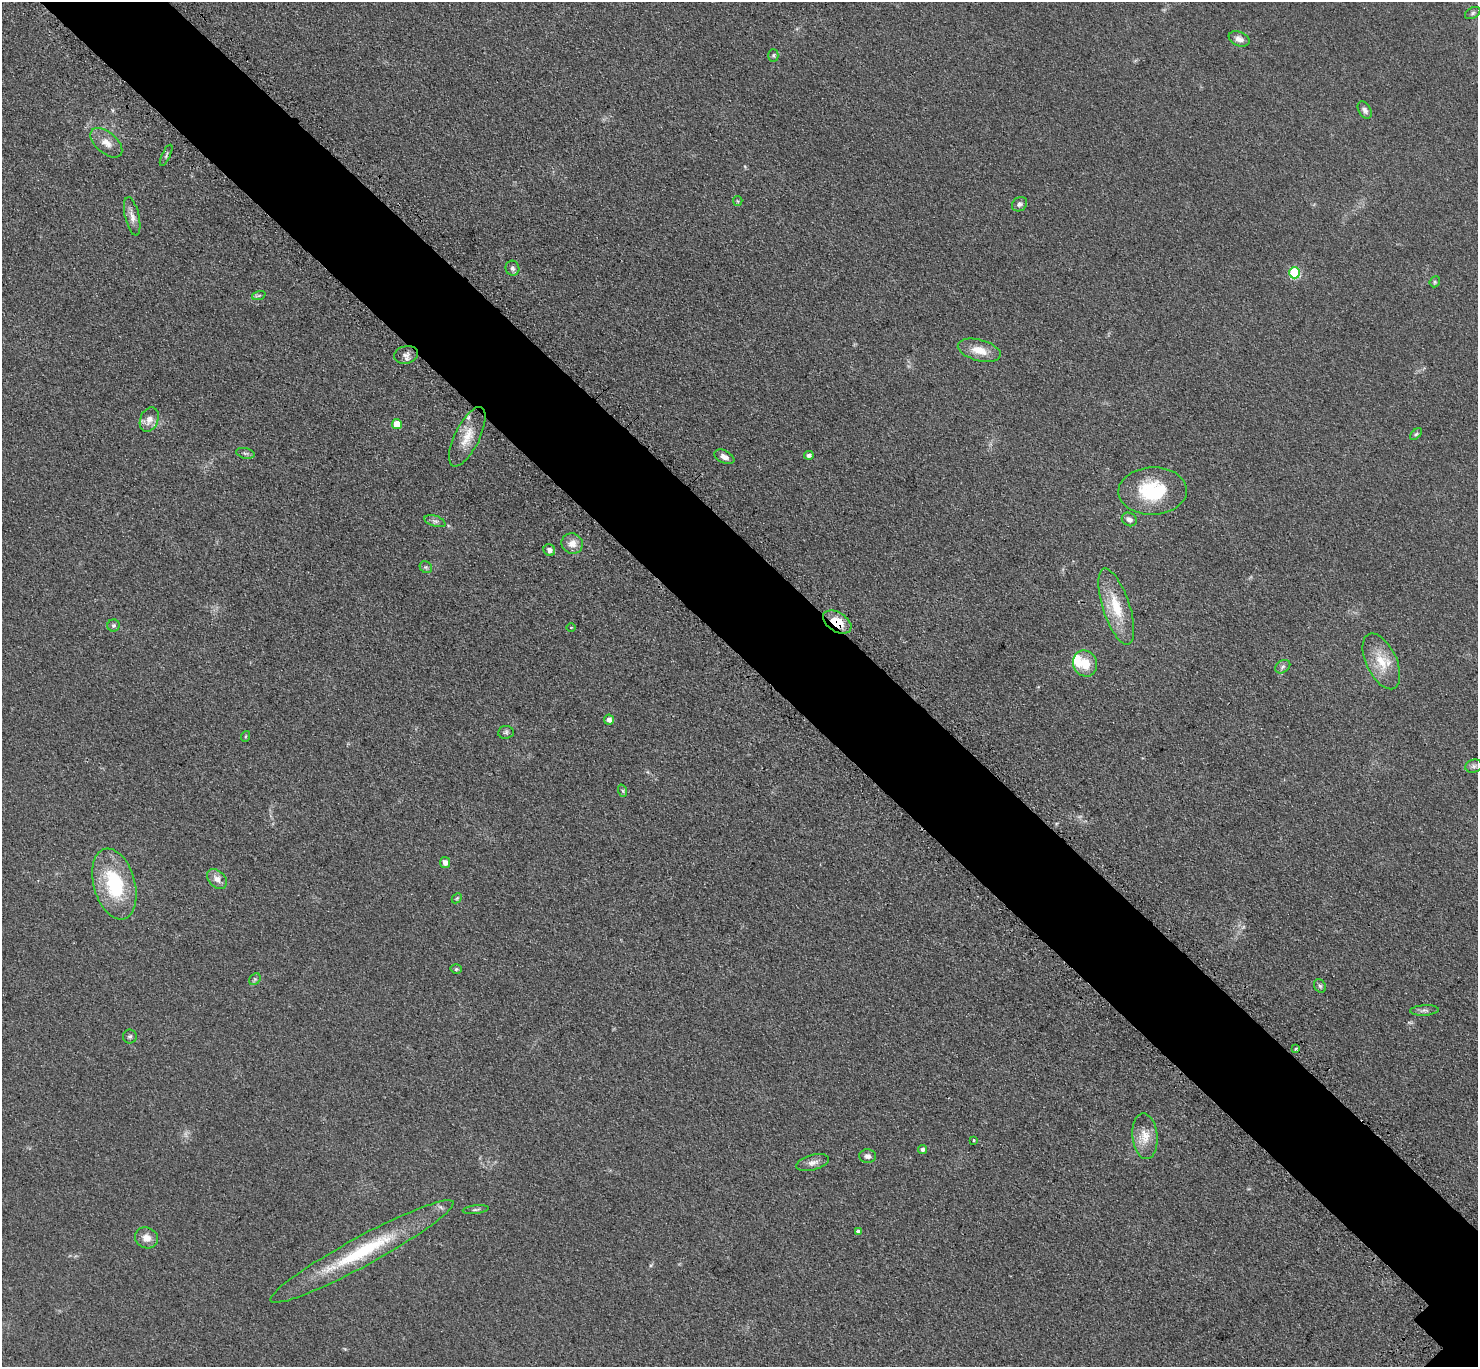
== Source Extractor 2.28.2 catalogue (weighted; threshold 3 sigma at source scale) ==
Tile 11 of 4 x 4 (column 3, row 3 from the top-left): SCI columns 3063-4538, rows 1627-2991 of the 6123 x 6123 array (HDU 1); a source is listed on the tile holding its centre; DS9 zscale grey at full resolution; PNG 1480 x 1369 px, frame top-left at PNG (2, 2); each listed source drawn as its Kron ellipse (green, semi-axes under 4 px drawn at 4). Shown black and unused: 8% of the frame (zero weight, under 3 of 4 exposures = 8% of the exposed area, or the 3 px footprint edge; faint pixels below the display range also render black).
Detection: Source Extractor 2.28.2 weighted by HDU 2 'WHT'; one run over the whole footprint, this tile lists its part. Background 0.122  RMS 0.0078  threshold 0.0352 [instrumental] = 3 sigma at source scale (4.5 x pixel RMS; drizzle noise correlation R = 1.50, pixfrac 1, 0.05/0.05 arcsec/px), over >= 5 px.
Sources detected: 60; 1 inside a brighter listed object's ellipse — not listed separately; the other 59 listed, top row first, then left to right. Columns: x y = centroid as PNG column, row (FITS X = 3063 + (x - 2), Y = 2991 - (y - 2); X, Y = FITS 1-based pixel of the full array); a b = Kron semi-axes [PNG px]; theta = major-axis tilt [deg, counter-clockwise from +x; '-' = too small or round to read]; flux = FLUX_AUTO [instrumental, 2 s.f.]
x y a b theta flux
1473 13 8 5 28 1.6
1239 39 11 7 -22 4.2
773 55 6 5 - 1.3
1365 110 9 6 -59 2.9
106 143 19 10 -41 7.9
166 155 11 3 65 1.4
738 201 5 4 - 0.84
1020 204 8 6 34 2.4
132 216 19 7 -77 5.5
512 268 7 7 - 2.5
1294 273 6 5 - 54
1435 282 6 5 - 1.1
259 295 7 4 19 1.5
979 350 22 10 -15 12
406 355 12 8 13 3.9
149 419 12 9 69 6.5
397 424 5 5 - 15
1416 434 7 4 44 1.2
467 437 32 12 64 15
245 453 9 5 -13 1.8
809 455 5 4 - 2.4
724 457 11 6 -26 4.2
1153 491 34 23 2 46
1129 519 8 6 -30 3.6
435 521 11 5 -18 2.3
572 543 11 10 - 7.2
549 550 6 5 - 2.8
426 567 6 5 - 1.6
1116 607 40 13 -72 26
837 622 16 9 -32 17
113 625 6 6 - 1.5
571 627 4 3 - 0.58
1381 661 30 15 -65 20
1085 663 13 11 -66 14
1283 667 8 6 35 2.2
609 720 5 5 - 3.3
506 732 8 6 6 1.8
246 736 5 3 - 0.74
1474 766 8 6 15 2.3
623 791 6 4 -71 1.2
445 862 5 5 - 4.3
217 879 11 8 -43 5.4
114 884 36 20 -74 54
457 898 6 4 45 1
456 969 5 4 - 1.1
255 979 6 5 - 1.4
1320 986 7 5 -60 1.7
1424 1010 14 5 4 2.7
130 1036 7 7 - 1.8
1296 1049 3 2 - 1.4
1145 1136 23 12 -84 12
974 1140 3 2 - 0.58
922 1149 4 4 - 2.3
868 1156 8 7 - 2.8
812 1163 17 7 15 4.5
476 1210 13 3 6 1.3
858 1231 4 3 - 1.7
146 1238 12 10 -29 6.7
362 1251 104 14 29 64
Overlapping masked pixels (flux is a lower limit): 1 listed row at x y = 837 622